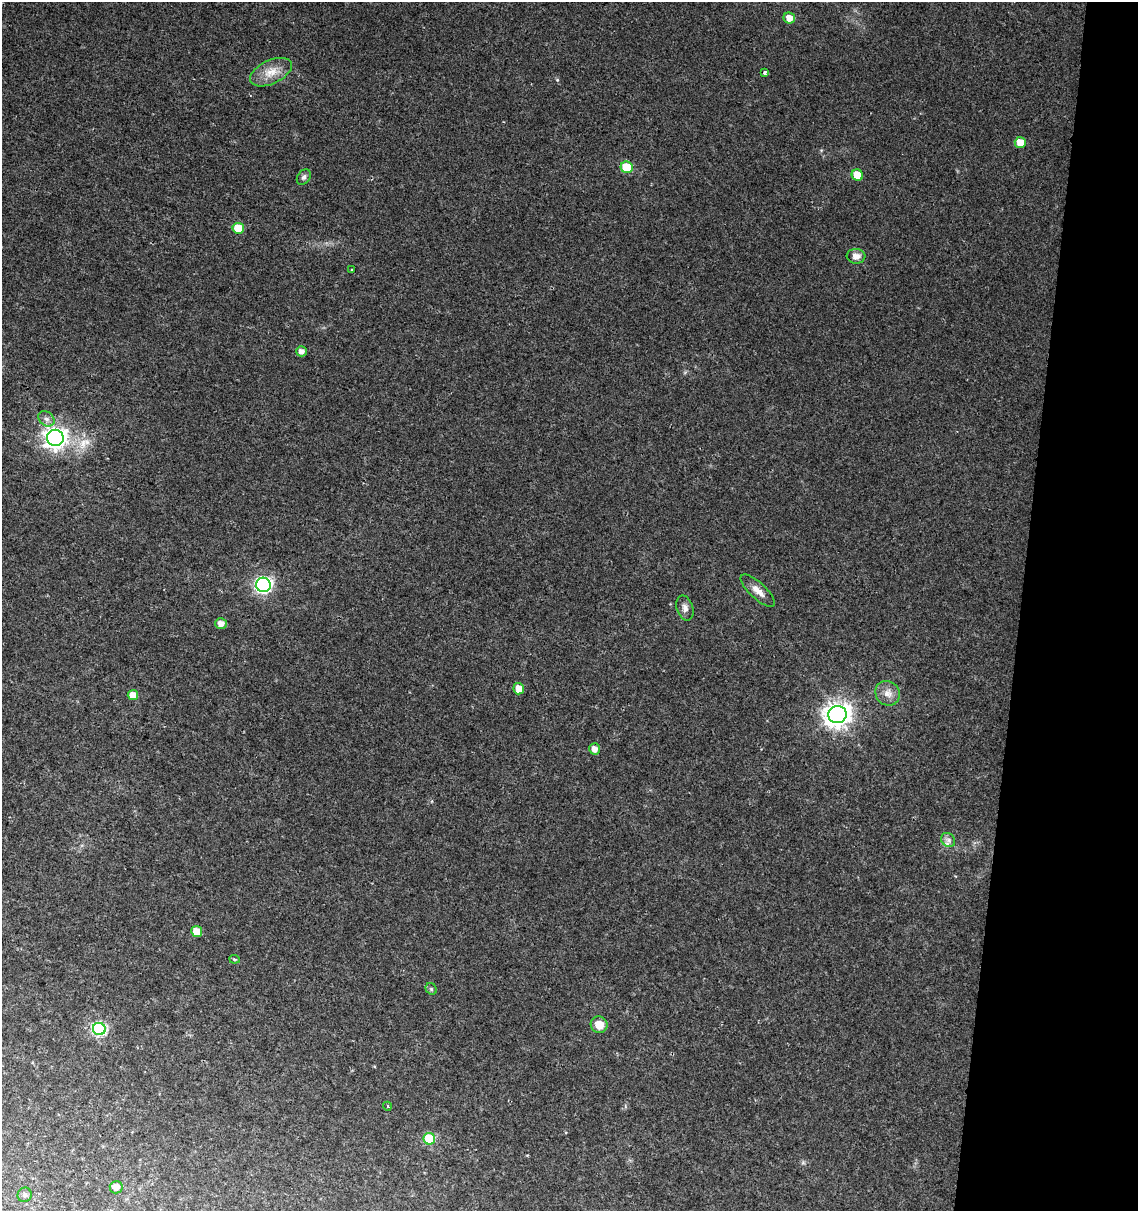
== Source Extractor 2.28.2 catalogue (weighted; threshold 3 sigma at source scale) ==
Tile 8 of 4 x 4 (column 4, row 2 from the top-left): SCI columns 3636-4771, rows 2428-3636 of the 5057 x 4845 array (HDU 1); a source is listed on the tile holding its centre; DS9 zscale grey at full resolution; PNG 1140 x 1213 px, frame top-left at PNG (2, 2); each listed source drawn as its Kron ellipse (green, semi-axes under 4 px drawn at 4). Shown black and unused: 10% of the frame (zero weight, under 2 of 3 exposures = <1% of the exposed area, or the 3 px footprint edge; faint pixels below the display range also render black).
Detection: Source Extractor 2.28.2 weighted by HDU 2 'WHT'; one run over the whole footprint, this tile lists its part. Background 0.0279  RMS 0.005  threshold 0.0225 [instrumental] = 3 sigma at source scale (4.5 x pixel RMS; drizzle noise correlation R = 1.50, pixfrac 1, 0.0396/0.0396 arcsec/px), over >= 5 px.
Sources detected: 32; all 32 listed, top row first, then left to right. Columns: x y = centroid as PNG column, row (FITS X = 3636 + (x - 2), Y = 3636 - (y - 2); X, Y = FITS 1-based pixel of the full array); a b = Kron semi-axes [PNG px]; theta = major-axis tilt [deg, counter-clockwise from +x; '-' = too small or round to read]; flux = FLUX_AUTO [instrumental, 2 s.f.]
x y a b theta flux
789 18 6 5 - 4.4
271 72 22 12 25 7.2
764 72 3 3 - 2
1020 142 5 5 - 6.1
627 167 6 5 - 17
857 175 6 5 - 8.9
304 177 8 6 54 1.3
238 228 5 5 - 9.4
856 256 9 7 -4 3
351 270 2 2 - 0.42
301 351 5 5 - 2.5
46 419 9 6 -37 2
55 438 8 8 - 290
263 585 7 7 - 120
758 591 22 8 -43 4.3
685 608 13 8 -73 2.5
221 623 6 5 - 3
519 689 6 5 - 4.8
888 693 13 11 -50 4.2
133 695 5 5 - 4.8
837 715 9 8 - 410
594 749 6 5 - 3.3
948 840 7 6 - 1.7
197 932 5 5 - 8.5
234 959 5 3 - 0.63
431 989 6 5 - 0.8
599 1025 8 8 - 5.6
99 1029 6 6 - 68
387 1106 4 3 - 0.42
429 1139 6 5 - 25
116 1187 6 6 - 2.5
25 1195 7 7 - 1.2